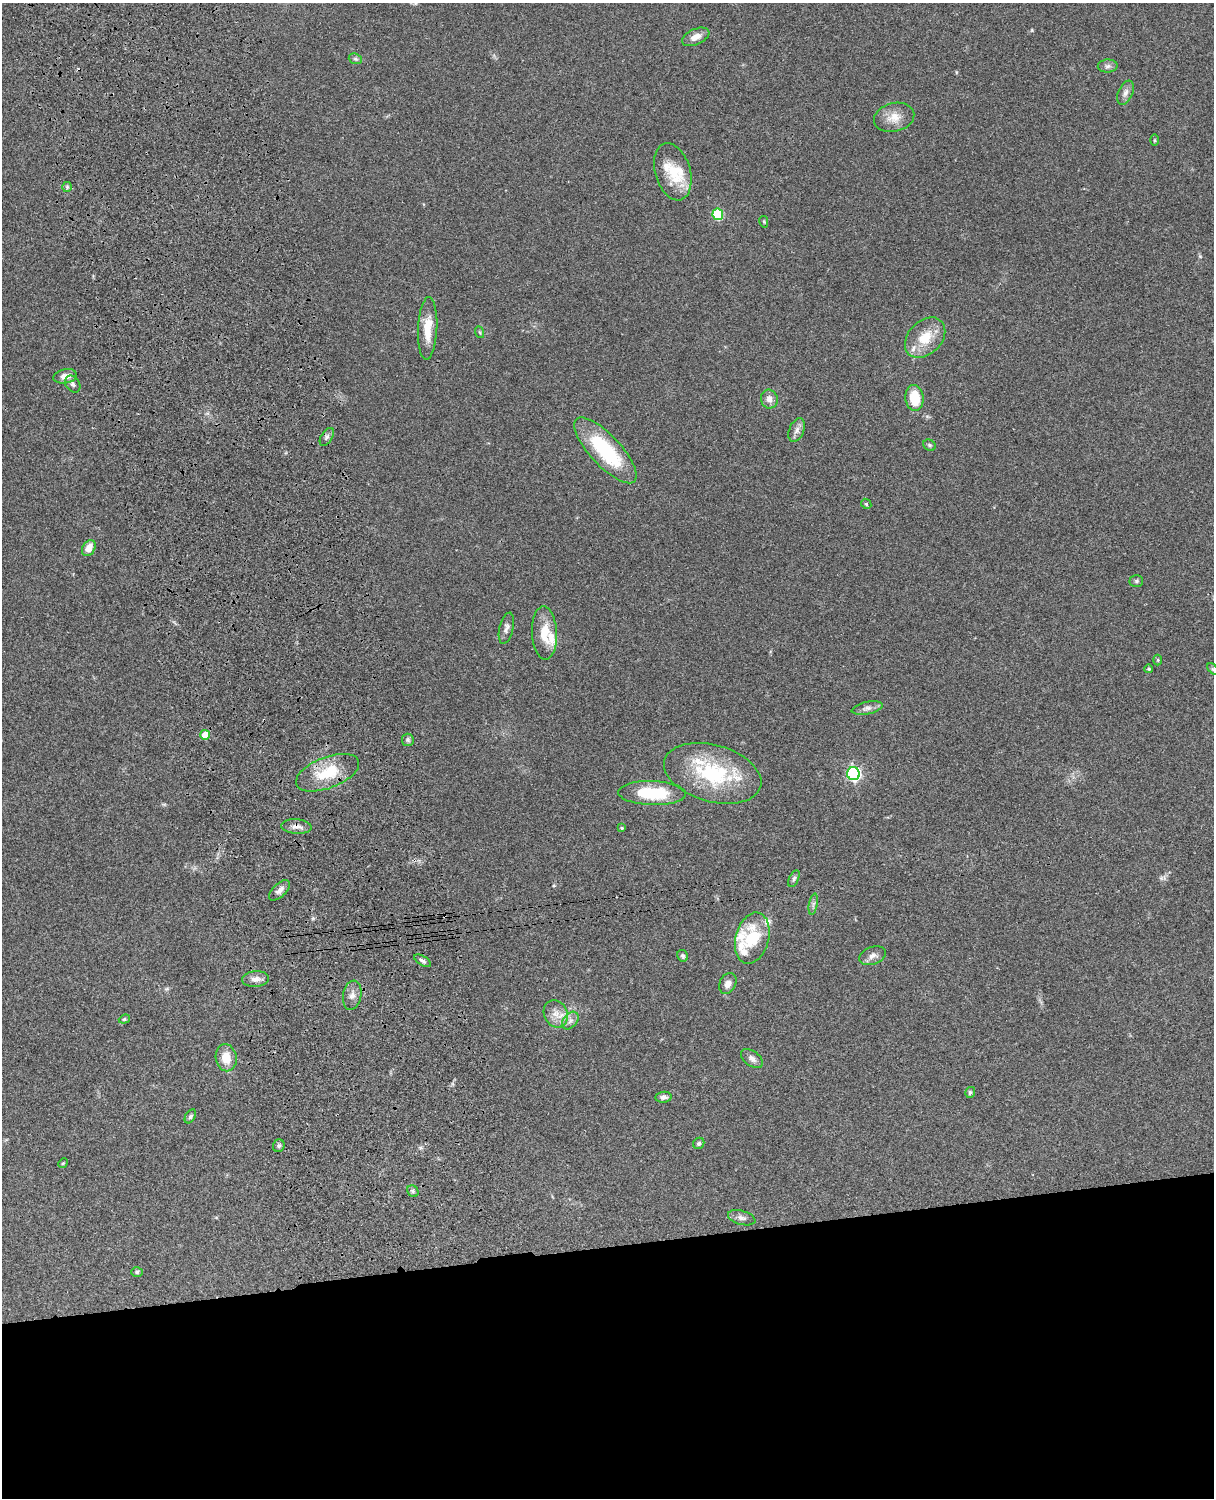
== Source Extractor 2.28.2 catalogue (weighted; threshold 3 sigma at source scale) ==
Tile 11 of 4 x 3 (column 3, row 3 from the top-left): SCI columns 2546-3757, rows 276-1771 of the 5088 x 4924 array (HDU 1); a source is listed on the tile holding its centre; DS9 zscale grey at full resolution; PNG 1216 x 1500 px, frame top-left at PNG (2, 3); each listed source drawn as its Kron ellipse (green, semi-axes under 4 px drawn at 4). Shown black and unused: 17% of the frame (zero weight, under 3 of 4 exposures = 6% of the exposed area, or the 3 px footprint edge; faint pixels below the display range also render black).
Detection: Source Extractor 2.28.2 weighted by HDU 2 'WHT'; one run over the whole footprint, this tile lists its part. Background 0.0847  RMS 0.006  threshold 0.027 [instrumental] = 3 sigma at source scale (4.5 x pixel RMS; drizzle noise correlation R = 1.50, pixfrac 1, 0.05/0.05 arcsec/px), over >= 5 px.
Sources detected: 70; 8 inside a brighter listed object's ellipse — not listed separately; the other 62 listed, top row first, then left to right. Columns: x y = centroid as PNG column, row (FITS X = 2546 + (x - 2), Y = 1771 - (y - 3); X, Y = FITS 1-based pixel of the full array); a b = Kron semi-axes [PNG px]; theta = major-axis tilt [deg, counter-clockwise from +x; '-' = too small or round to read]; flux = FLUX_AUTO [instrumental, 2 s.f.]
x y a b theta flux
696 37 14 8 23 4.6
355 59 7 5 -20 1.3
1108 66 10 6 2 2
1126 93 13 7 66 2.8
894 117 20 14 15 8.4
1155 140 6 4 -90 0.61
673 172 29 17 -73 17
67 187 5 5 - 0.92
718 214 5 5 - 33
764 222 6 4 -78 0.67
428 328 31 9 87 12
479 332 6 4 -69 0.73
925 338 23 16 45 15
65 376 12 7 10 4.2
73 384 9 7 -56 2
914 398 13 9 -85 16
769 399 9 8 - 4
797 430 12 7 67 3
327 437 10 5 58 1.8
929 445 6 5 - 1.1
605 450 42 15 -47 46
866 504 5 4 - 0.76
89 548 9 6 60 6.2
1136 581 7 5 0 1.1
506 628 16 7 76 2.8
544 633 27 12 -87 13
1158 660 5 3 - 0.71
1149 669 4 3 - 0.69
1213 669 7 4 -45 0.91
867 708 16 6 12 2.7
205 735 5 5 - 12
408 740 6 6 - 1.2
328 773 33 15 21 22
713 773 50 28 -16 51
853 774 6 6 - 120
652 793 34 12 -2 29
296 826 15 7 -4 3.5
622 828 4 3 - 0.8
794 879 9 4 65 1.4
279 890 13 6 44 2.9
813 904 11 3 79 1.5
752 938 26 16 75 25
683 956 6 5 - 1.2
873 956 14 8 20 3.4
423 961 9 4 -31 1.6
255 979 13 7 5 4
728 983 11 8 64 3.7
352 995 15 9 80 4
556 1014 14 11 -63 6.3
124 1019 6 4 21 0.8
570 1020 10 7 49 2.8
226 1058 13 10 -80 9.7
752 1059 12 7 -36 2.8
970 1092 6 5 - 1.2
663 1097 8 5 6 2.2
190 1116 7 5 59 1.2
699 1143 6 5 - 1.1
279 1146 6 5 - 1.3
63 1163 5 4 - 0.63
413 1191 6 5 - 1.1
742 1218 14 7 -16 2.7
137 1272 6 5 - 0.9
Overlapping masked pixels (flux is a lower limit): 2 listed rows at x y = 328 773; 296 826
Isophote crosses this tile's border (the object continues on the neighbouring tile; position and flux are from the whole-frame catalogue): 1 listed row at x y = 1213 669